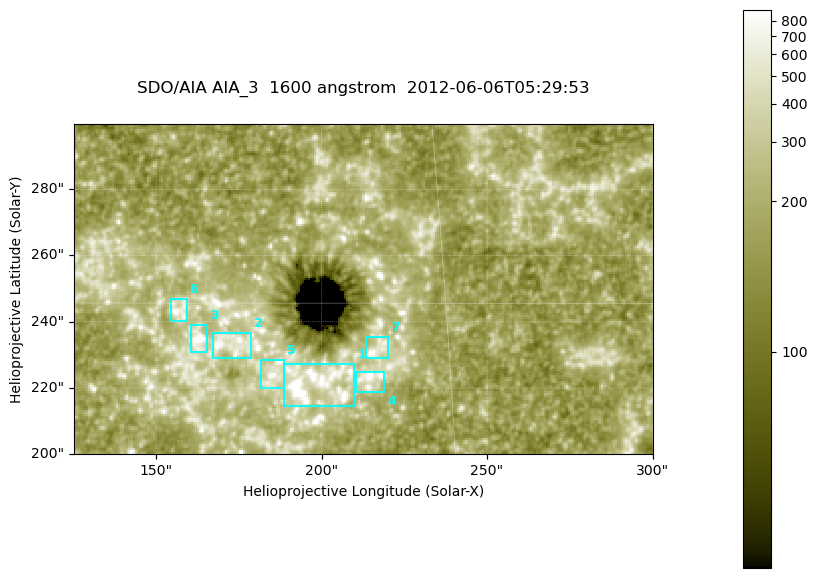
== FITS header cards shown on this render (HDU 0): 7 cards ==
TELESCOP= 'SDO/AIA '
INSTRUME= 'AIA_3   '
WAVELNTH=                 1600
WAVEUNIT= 'angstrom'
DATE-OBS= '2012-06-06T05:29:53.13'
CTYPE1  = 'HPLN-TAN'
CTYPE2  = 'HPLT-TAN'

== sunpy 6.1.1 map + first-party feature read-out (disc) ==
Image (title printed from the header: SDO/AIA AIA_3  1600 angstrom  2012-06-06T05:29:53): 287 x 164 px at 0.609 arcsec/px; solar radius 946 arcsec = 1552 px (partial field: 0.6% of the solar disc is inside the frame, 100% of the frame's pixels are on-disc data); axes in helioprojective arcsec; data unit not stated in the header (colour bar unlabelled)
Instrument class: DISC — disc imager (sunpy class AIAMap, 1600 A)
Bright regions (active regions / flare kernels): reference = the on-disc median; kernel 3 px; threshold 5 sigma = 312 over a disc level ~180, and >= 1.15x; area >= 47 px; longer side >= 3 px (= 1.8 arcsec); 7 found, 7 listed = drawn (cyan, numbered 1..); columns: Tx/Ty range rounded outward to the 2 arcsec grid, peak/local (2 s.f.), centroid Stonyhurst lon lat
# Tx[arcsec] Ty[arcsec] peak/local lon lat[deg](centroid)
1 188..210 214..228 18 +12 +14
2 166..180 228..238 4.8 +11 +14
3 160..166 230..240 6.1 +10 +14
4 210..220 218..226 4.5 +13 +14
5 182..190 220..230 4.3 +12 +14
6 154..160 240..248 4.6 +10 +15
7 212..220 228..236 4.3 +14 +14